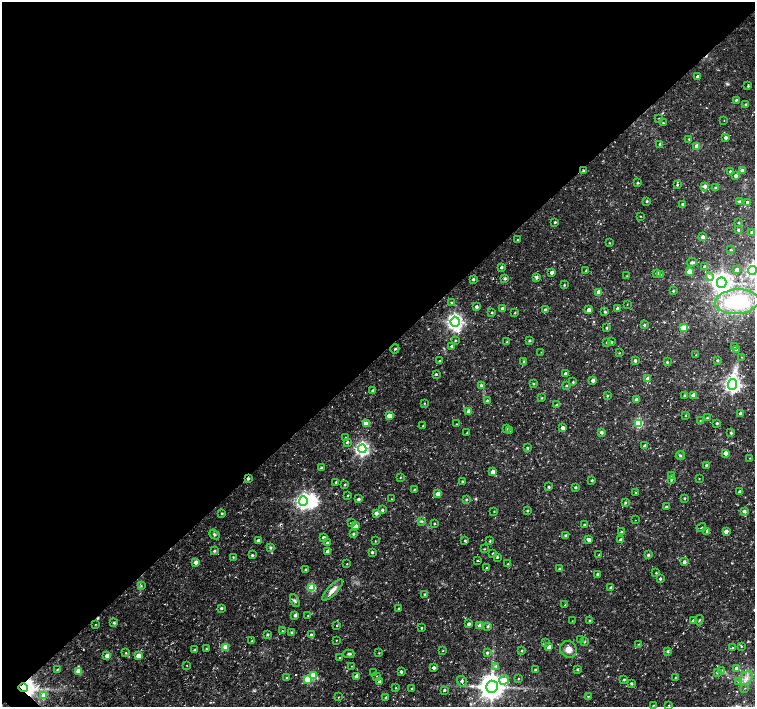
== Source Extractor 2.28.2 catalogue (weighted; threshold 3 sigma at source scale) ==
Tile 2 of 4 x 4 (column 2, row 1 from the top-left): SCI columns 1509-3013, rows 4382-5790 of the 6028 x 6017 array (HDU 1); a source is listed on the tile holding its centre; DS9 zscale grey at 2 x 2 block average (1 PNG px = mean of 2 x 2 image px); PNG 757 x 709 px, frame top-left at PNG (2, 2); each listed source drawn as its Kron ellipse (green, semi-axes under 4 px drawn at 4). Shown black and unused: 50% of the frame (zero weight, under 3 of 4 exposures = <1% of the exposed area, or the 3 px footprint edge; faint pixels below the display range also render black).
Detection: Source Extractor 2.28.2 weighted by HDU 2 'WHT'; one run over the whole footprint, this tile lists its part. Background 0.0223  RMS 0.0028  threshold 0.0127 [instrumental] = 3 sigma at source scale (4.5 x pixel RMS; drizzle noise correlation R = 1.50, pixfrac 1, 0.0396/0.0396 arcsec/px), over >= 5 px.
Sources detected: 298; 1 inside a brighter object's white glare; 4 cosmic-ray / hot-pixel residue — neither listed nor drawn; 1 coinciding with a brighter row at this scale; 2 inside a brighter listed object's ellipse — not listed separately; the other 290 listed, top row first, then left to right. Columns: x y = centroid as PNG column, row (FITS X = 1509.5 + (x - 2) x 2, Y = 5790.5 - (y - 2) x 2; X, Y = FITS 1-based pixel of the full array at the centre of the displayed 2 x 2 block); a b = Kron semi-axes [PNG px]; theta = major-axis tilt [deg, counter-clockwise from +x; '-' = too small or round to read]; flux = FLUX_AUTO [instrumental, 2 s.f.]
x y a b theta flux
698 77 3 2 - 3.2
748 86 2 2 - 0.97
736 100 3 2 - 0.96
746 104 3 3 - 0.92
659 118 2 2 - 0.33
724 120 2 2 - 0.23
663 123 2 2 - 0.68
725 137 3 3 - 2.1
689 139 2 2 - 0.59
660 144 3 3 - 0.7
697 146 3 3 - 9.3
583 171 3 3 - 1.1
730 171 2 2 - 0.86
742 171 3 2 - 3.1
735 176 3 2 - 2.1
637 183 2 2 - 0.82
677 185 3 2 - 0.8
705 186 3 3 - 3.2
716 188 3 2 - 0.98
647 201 3 2 - 0.9
740 202 3 3 - 1.2
747 202 3 2 - 2.5
682 204 2 2 - 0.83
641 216 3 2 - 0.35
555 222 3 2 - 0.93
738 223 2 2 - 0.58
738 230 2 2 - 0.99
752 232 3 2 - 0.92
703 237 3 3 - 2
517 239 2 2 - 0.36
609 243 2 2 - 0.37
731 250 3 2 - 0.5
692 262 5 4 - 1.2
704 266 3 2 - 0.94
501 267 2 2 - 1.8
737 269 3 3 - 1.3
752 270 4 4 - 130
586 271 3 2 - 0.69
689 271 3 3 - 9.2
552 272 2 2 - 2.6
657 273 3 3 - 1.7
661 275 2 2 - 0.39
627 276 3 2 - 0.36
537 277 3 3 - 1.7
709 277 4 3 - 1.6
505 278 3 3 - 1.2
473 279 2 2 - 1.2
722 283 5 5 - 420
564 285 2 2 - 0.59
673 291 2 2 - 0.71
599 292 3 3 - 4.6
451 302 3 2 - 0.42
737 302 22 12 4 60
627 304 2 2 - 0.27
476 307 3 2 - 2
617 308 3 2 - 0.87
502 309 3 2 - 2.2
545 309 3 3 - 0.75
589 310 3 2 - 3.3
605 312 2 2 - 0.8
492 313 2 2 - 0.74
515 313 2 2 - 0.54
455 322 5 4 - 250
644 325 3 3 - 0.9
607 328 2 2 - 0.98
683 328 3 3 - 15
455 340 3 2 - 0.54
530 340 2 2 - 0.87
507 342 2 2 - 0.45
607 342 3 3 - 0.85
611 342 3 2 - 0.84
452 346 3 3 - 0.87
734 347 3 3 - 1.2
395 349 4 3 - 0.69
736 350 3 3 - 1.3
541 352 2 2 - 0.27
619 353 3 2 - 0.38
696 355 2 2 - 0.26
742 357 2 2 - 0.29
635 360 2 2 - 1.5
717 360 2 2 - 0.82
439 361 3 2 - 0.53
524 361 3 3 - 0.72
667 362 3 3 - 0.79
565 373 3 3 - 1.3
436 374 3 2 - 0.87
648 379 3 3 - 6.5
593 380 3 3 - 2.1
573 382 3 2 - 0.69
533 384 3 3 - 0.57
733 384 5 4 - 260
481 385 3 3 - 1.4
566 385 2 2 - 0.8
373 391 3 2 - 1.7
684 395 3 2 - 0.84
693 395 3 3 - 5.6
607 396 3 2 - 0.59
542 398 3 3 - 0.53
636 400 3 2 - 3.2
487 401 3 2 - 0.8
424 403 2 2 - 0.47
557 405 3 2 - 1.1
469 411 3 3 - 8.4
740 413 2 2 - 2.1
686 415 3 3 - 0.45
389 416 3 3 - 5.4
707 418 2 2 - 0.8
700 420 2 2 - 0.36
638 423 3 3 - 42
717 423 3 3 - 0.88
366 424 3 3 - 8.7
456 424 2 2 - 0.36
423 426 3 2 - 0.36
563 428 3 3 - 2.5
507 429 3 2 - 0.97
510 431 2 2 - 0.3
602 432 3 3 - 1.5
467 433 2 2 - 0.72
731 433 3 3 - 0.92
345 437 2 2 - 0.31
347 442 3 3 - 0.93
645 446 3 2 - 1.3
527 448 2 2 - 0.81
362 449 4 4 - 170
725 453 3 3 - 5.3
680 456 4 3 - 0.88
750 458 2 2 - 0.32
706 465 2 2 - 0.82
321 468 2 2 - 0.82
493 472 3 3 - 6.8
671 476 3 3 - 1
400 477 3 2 - 0.36
699 478 2 2 - 0.32
248 479 3 2 - 1.3
592 480 2 2 - 0.89
671 480 3 3 - 0.87
462 481 2 2 - 0.76
336 482 2 2 - 0.68
345 484 2 2 - 0.73
549 487 2 2 - 0.85
575 487 2 2 - 0.85
414 489 3 2 - 0.55
636 492 3 2 - 0.4
740 492 3 2 - 1.8
438 494 3 3 - 6.3
348 495 2 2 - 0.55
684 498 2 2 - 0.75
358 499 3 3 - 1.3
391 499 2 2 - 0.27
466 499 3 2 - 0.63
303 501 5 4 - 180
625 502 3 2 - 0.88
666 507 3 2 - 0.98
382 510 3 3 - 1.1
494 511 3 2 - 0.42
527 511 3 2 - 0.7
744 511 3 3 - 2
222 513 3 2 - 0.88
376 513 3 3 - 3.2
635 520 2 2 - 0.2
422 521 4 3 - 0.78
351 523 2 2 - 5.9
434 524 2 2 - 0.62
584 524 2 2 - 0.68
355 526 3 3 - 7.8
701 528 5 2 - 0.54
707 531 3 3 - 1.1
726 531 3 3 - 3.4
621 532 2 2 - 0.71
214 534 6 4 -39 1.1
353 534 3 3 - 0.95
565 535 3 3 - 0.87
323 537 2 2 - 1.6
258 540 3 3 - 2.2
465 540 3 3 - 0.88
589 540 3 2 - 3.3
621 540 3 2 - 2.4
375 541 2 2 - 0.34
490 541 3 3 - 0.71
327 543 3 3 - 1.7
270 548 3 3 - 1.1
484 549 3 2 - 0.42
214 551 3 2 - 1.2
328 551 3 3 - 3.6
372 552 3 2 - 0.86
493 553 3 3 - 0.81
252 555 3 2 - 1
599 555 2 2 - 0.72
648 555 3 3 - 1.3
233 557 2 2 - 0.53
497 557 3 2 - 0.79
478 561 2 2 - 3.2
196 562 3 3 - 3.7
684 562 3 2 - 2.2
347 564 2 2 - 0.39
508 564 2 2 - 0.76
486 568 3 2 - 0.46
306 569 3 2 - 0.78
560 569 2 2 - 0.86
656 573 3 2 - 0.57
598 574 2 2 - 1.7
660 578 3 2 - 1.1
141 586 4 3 - 0.72
312 587 3 3 - 28
611 588 3 2 - 1.6
333 590 14 4 45 4.1
425 594 3 3 - 0.87
295 601 7 4 -65 1.4
565 605 2 2 - 0.4
221 608 3 3 - 0.95
399 608 3 2 - 0.64
295 615 4 3 - 1.5
308 615 2 2 - 0.42
589 620 2 2 - 0.56
699 620 5 2 - 0.66
572 621 2 2 - 0.24
694 621 3 3 - 7.4
114 623 3 3 - 1
96 624 3 2 - 0.4
469 624 3 3 - 1.8
337 625 3 2 - 0.52
480 626 3 3 - 6.5
488 626 3 3 - 1
421 628 3 2 - 0.68
282 631 2 2 - 0.34
292 632 4 3 - 0.72
267 634 2 2 - 1.1
311 634 3 2 - 1.1
581 639 3 3 - 0.72
336 640 2 2 - 0.29
252 641 3 2 - 0.49
584 642 3 3 - 0.61
545 643 3 2 - 0.56
638 644 3 2 - 0.39
741 646 3 3 - 0.7
226 647 3 3 - 14
549 647 3 2 - 2.8
732 648 3 3 - 1
206 649 3 2 - 0.48
568 649 8 8 - 5.2
195 650 3 2 - 0.87
443 651 3 2 - 0.41
522 651 3 3 - 0.67
668 651 3 3 - 1.1
126 653 3 2 - 0.74
379 653 3 2 - 0.41
487 653 3 2 - 0.98
349 654 5 3 - 1.4
107 656 3 3 - 3.9
138 656 3 3 - 7.3
340 658 2 2 - 0.45
187 666 2 2 - 0.32
351 666 3 2 - 0.29
496 666 3 3 - 0.92
434 667 3 2 - 1.9
736 668 3 3 - 2.4
578 669 3 3 - 0.88
57 670 3 2 - 0.51
535 670 3 2 - 0.78
721 670 3 3 - 0.63
79 671 3 3 - 12
401 672 3 3 - 1.5
717 672 3 3 - 0.8
374 673 3 2 - 0.75
313 675 3 3 - 22
356 676 3 3 - 2.2
377 676 3 2 - 0.38
675 677 3 2 - 0.39
287 678 3 3 - 1
518 678 3 2 - 0.42
746 678 8 5 51 3.8
307 679 3 3 - 20
624 679 3 3 - 0.96
504 680 5 4 - 8.7
379 681 3 2 - 1.2
462 681 5 4 - 1.5
738 681 3 2 - 0.71
631 683 3 2 - 1.1
492 687 6 5 - 880
23 688 5 3 - 780
396 688 3 2 - 0.43
745 688 3 2 - 0.37
412 689 3 3 - 0.64
444 690 4 3 - 0.82
44 695 4 4 - 5.9
588 696 3 2 - 0.41
338 697 2 2 - 0.44
386 697 3 2 - 0.64
653 705 3 2 - 0.57
669 705 2 2 - 0.46
Overlapping masked pixels (flux is a lower limit): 3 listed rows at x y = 583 171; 248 479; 23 688
Isophote crosses this tile's border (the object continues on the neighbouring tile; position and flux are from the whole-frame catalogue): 2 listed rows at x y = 752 270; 737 302
Diffuse or blended objects may show on this block-average render without a row.